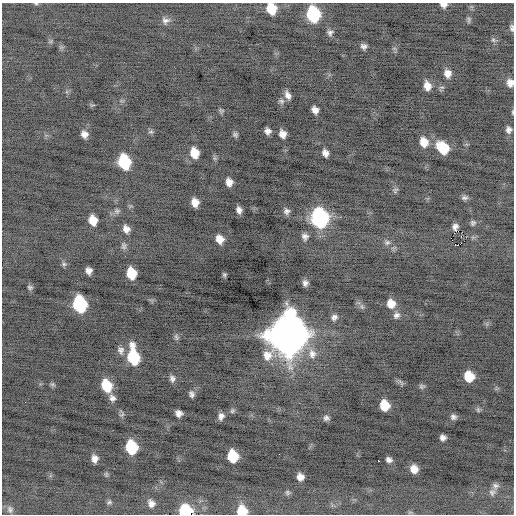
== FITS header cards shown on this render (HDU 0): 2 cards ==
NAXIS1  =                  512 / Axis length
NAXIS2  =                  512 / Axis length

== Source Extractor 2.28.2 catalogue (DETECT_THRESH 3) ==
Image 512 x 512 px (HDU 0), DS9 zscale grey, 1 PNG px = 1 image px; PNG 516 x 516 px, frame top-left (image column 1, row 512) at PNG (2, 3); no overlay
Background -0.347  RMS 0.72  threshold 2.15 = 3 sigma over >= 5 px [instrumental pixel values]
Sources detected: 101; all 101 listed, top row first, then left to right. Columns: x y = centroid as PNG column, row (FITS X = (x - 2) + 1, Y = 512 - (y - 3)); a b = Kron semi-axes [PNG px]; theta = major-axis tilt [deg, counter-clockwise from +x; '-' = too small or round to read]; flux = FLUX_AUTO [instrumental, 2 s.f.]
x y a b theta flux
36 4 5 3 - 52
444 5 7 6 - 210
271 8 9 8 - 1300
313 14 11 9 -77 4500
165 20 11 9 -1 250
469 20 7 5 -79 100
512 28 9 5 -83 140
330 33 7 6 - 150
493 40 7 6 - 110
51 41 7 4 72 81
363 46 5 5 - 160
394 48 7 4 -18 74
448 73 10 8 -80 360
510 83 9 8 - 320
427 86 10 7 -74 430
442 87 9 4 1 94
288 95 10 6 -64 280
281 101 9 7 -16 140
92 105 7 3 12 57
315 110 7 6 - 290
221 111 6 6 - 89
512 112 7 3 90 57
509 130 8 7 - 190
268 131 6 6 - 220
151 132 8 6 -15 99
84 134 7 6 - 280
282 134 8 6 -68 350
235 135 6 6 - 110
424 142 11 9 -68 610
443 148 12 9 -49 1600
194 153 10 7 -74 840
325 153 7 6 - 260
124 162 11 8 -73 3100
229 182 7 6 - 340
395 190 9 7 45 110
464 198 8 5 0 140
195 202 8 6 -75 470
239 210 7 5 -74 220
117 211 9 8 - 170
287 211 8 7 - 190
319 218 11 10 - 13000
93 220 9 7 -72 760
473 223 7 7 - 120
126 229 9 7 -61 310
458 231 4 3 - 4400
305 236 8 7 - 210
220 239 8 7 - 500
387 242 9 7 -4 170
458 245 4 2 - 1400
124 246 10 7 -85 160
64 264 8 6 -16 110
89 271 7 6 - 250
131 273 9 7 -76 1300
224 275 4 3 - 81
305 283 6 5 - 180
30 287 7 6 - 110
80 304 11 8 -75 6200
391 304 9 9 - 580
362 306 8 6 -69 120
396 315 9 8 - 220
334 317 8 7 - 190
287 334 15 14 - 170000
176 337 8 6 -66 110
121 350 11 9 -77 230
312 354 16 11 -74 580
133 357 15 8 -81 3300
469 376 8 8 - 1300
172 379 9 7 -75 190
401 382 11 5 -42 110
52 384 7 6 - 92
106 386 10 8 -71 1900
422 386 8 6 5 110
191 394 6 5 - 160
112 398 9 7 -59 230
384 405 8 8 - 1200
478 410 7 5 -70 90
232 411 7 6 - 90
179 413 7 6 - 260
122 414 11 6 -82 130
221 416 6 5 - 210
453 417 7 6 - 160
326 418 6 6 - 140
443 438 6 5 - 200
131 447 10 8 -77 3200
233 456 9 8 - 1900
94 459 7 6 - 300
389 460 6 5 - 170
378 461 2 2 - 450
414 469 7 6 - 460
106 474 7 5 -76 75
300 477 7 6 - 340
495 486 9 8 - 170
287 492 7 6 - 100
492 492 9 9 - 190
109 502 7 5 15 95
151 503 9 7 -59 270
10 509 10 8 -67 190
242 511 9 8 - 1300
185 512 9 8 - 3400
410 512 6 4 18 63
190 514 3 2 - 1700
At the frame edge (FLAGS 8, measured only in part): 8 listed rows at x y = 36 4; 444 5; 271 8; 512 28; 510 83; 512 112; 242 511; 190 514